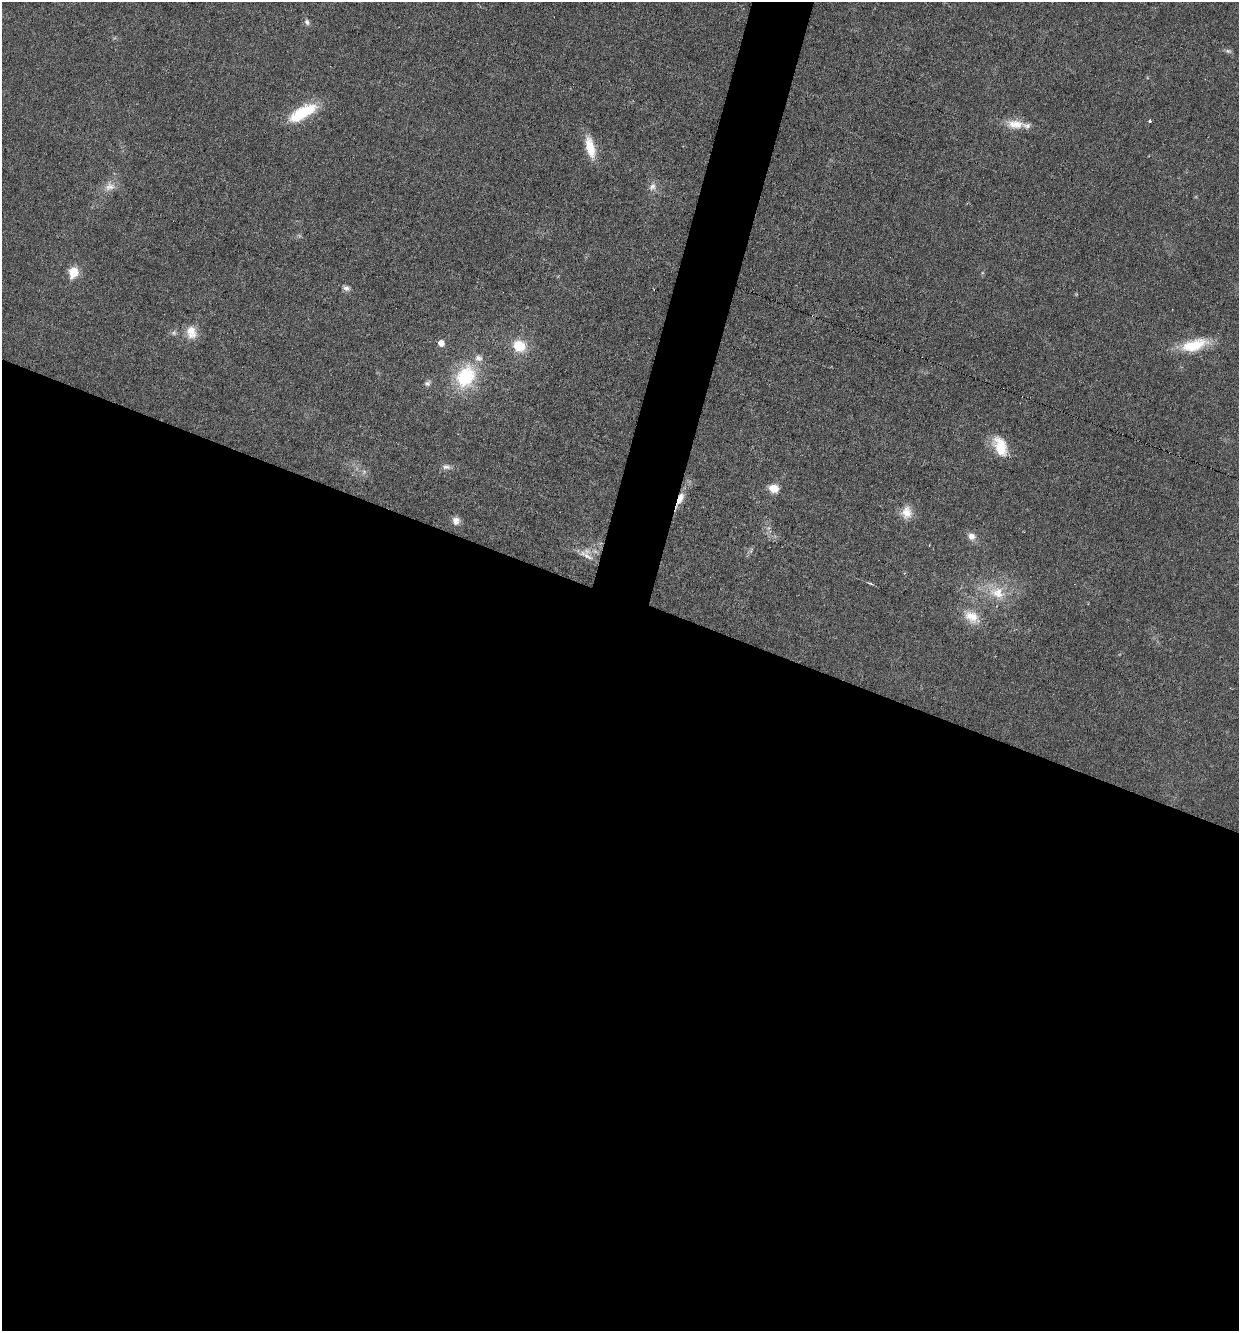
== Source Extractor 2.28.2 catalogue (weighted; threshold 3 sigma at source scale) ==
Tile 14 of 4 x 4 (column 2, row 4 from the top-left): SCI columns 1496-2732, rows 1-1329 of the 5333 x 5318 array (HDU 1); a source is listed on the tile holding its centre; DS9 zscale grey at full resolution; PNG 1241 x 1333 px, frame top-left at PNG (2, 2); no overlay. Shown black and unused: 57% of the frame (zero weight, under 3 of 6 exposures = <1% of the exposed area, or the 3 px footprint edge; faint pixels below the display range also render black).
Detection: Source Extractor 2.28.2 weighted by HDU 2 'WHT'; one run over the whole footprint, this tile lists its part. Background 0.0321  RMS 0.0039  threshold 0.0159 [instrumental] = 3 sigma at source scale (4.09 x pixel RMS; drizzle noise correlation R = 1.36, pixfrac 0.8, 0.05/0.05 arcsec/px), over >= 5 px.
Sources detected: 35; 3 too faint to see at this stretch — not listed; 2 inside a brighter listed object's ellipse — not listed separately; the other 30 listed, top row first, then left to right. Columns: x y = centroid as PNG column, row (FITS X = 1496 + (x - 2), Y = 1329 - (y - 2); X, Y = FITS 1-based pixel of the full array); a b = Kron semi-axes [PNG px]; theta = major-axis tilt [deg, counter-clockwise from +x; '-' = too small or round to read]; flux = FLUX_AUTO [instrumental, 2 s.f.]
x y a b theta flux
307 22 9 6 -67 1.2
1228 51 9 5 -15 0.96
302 113 35 13 29 17
1150 121 3 3 - 0.8
1015 124 24 12 -4 6.2
590 147 28 10 -76 8.9
110 186 16 13 30 4.1
652 187 13 11 53 2.5
73 272 6 6 - 17
346 288 9 7 -5 1.4
191 332 19 14 -80 5.5
441 343 6 5 - 3.3
1194 345 33 14 15 14
519 346 16 14 -23 9.6
465 376 26 19 64 26
428 383 9 7 35 1.2
1000 446 26 15 -66 10
446 467 12 7 -4 1.8
364 472 7 6 - 1.1
774 489 9 7 -15 6.2
680 498 18 7 70 4.1
906 512 17 14 84 5.1
456 521 9 8 - 2.5
768 528 6 5 - 0.83
972 536 11 10 - 2.5
751 550 10 4 71 0.82
586 555 27 7 -30 4
870 583 9 3 -21 0.61
997 593 25 18 -16 11
972 617 22 16 -37 7.3
Overlapping masked pixels (flux is a lower limit): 1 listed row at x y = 680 498